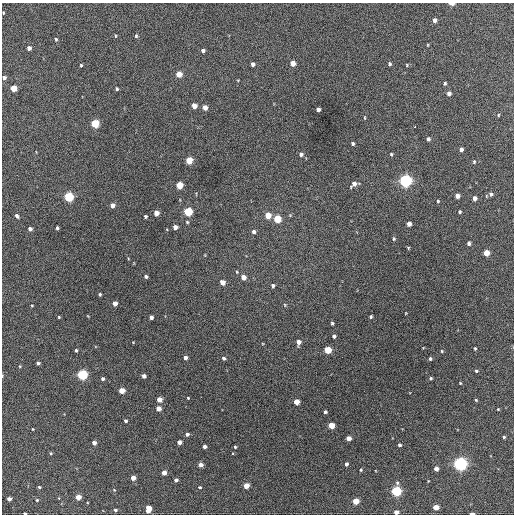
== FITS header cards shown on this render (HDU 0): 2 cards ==
NAXIS1  =                  512 / Axis length
NAXIS2  =                  512 / Axis length

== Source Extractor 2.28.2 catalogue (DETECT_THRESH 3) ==
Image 512 x 512 px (HDU 0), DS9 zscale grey, 1 PNG px = 1 image px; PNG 516 x 516 px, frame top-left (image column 1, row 512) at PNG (2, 3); no overlay
Background 443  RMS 20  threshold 61.1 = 3 sigma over >= 5 px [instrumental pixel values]
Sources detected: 137; all 137 listed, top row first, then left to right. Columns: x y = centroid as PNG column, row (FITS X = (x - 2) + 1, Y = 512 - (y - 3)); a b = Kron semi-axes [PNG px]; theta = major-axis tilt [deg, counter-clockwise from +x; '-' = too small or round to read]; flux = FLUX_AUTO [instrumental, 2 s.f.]
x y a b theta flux
452 4 5 2 - 5900
3 13 4 2 - 1000
435 20 4 4 - 5500
115 36 5 3 - 1200
136 36 5 4 - 1900
56 39 4 4 - 1600
428 45 4 2 - 970
29 48 4 4 - 6800
203 50 4 3 - 4100
293 63 5 4 - 15000
253 64 4 4 - 4700
390 64 4 3 - 2600
81 65 4 3 - 1500
407 65 4 2 - 1100
179 74 5 4 - 23000
4 78 4 4 - 4300
445 83 4 3 - 2000
13 88 4 4 - 29000
117 89 4 3 - 1900
449 93 4 4 - 6600
194 106 4 4 - 13000
205 108 5 4 - 10000
318 109 4 4 - 5200
498 115 5 4 - 1400
365 118 5 2 - 1100
95 124 5 5 - 69000
415 127 3 2 - 2600
428 139 4 4 - 3200
353 144 4 4 - 2400
461 149 4 4 - 5400
301 154 5 5 - 3800
391 154 4 3 - 1600
189 160 5 4 - 38000
474 162 5 4 - 1800
405 181 5 5 - 390000
354 184 7 5 37 8000
179 185 5 4 - 40000
491 194 5 5 - 3400
457 196 4 4 - 9200
68 197 5 5 - 120000
474 198 4 4 - 6900
438 201 4 3 - 1300
112 205 4 4 - 8600
188 212 5 5 - 90000
459 212 4 3 - 2300
156 213 4 4 - 11000
268 215 5 4 - 25000
290 215 4 4 - 1400
17 216 4 3 - 3900
145 216 3 3 - 2000
277 219 5 5 - 49000
187 222 4 4 - 1400
409 224 4 4 - 8400
175 227 4 4 - 8100
57 228 4 3 - 2400
30 229 4 4 - 4600
253 232 5 4 - 4500
394 239 5 4 - 1800
469 243 4 3 - 3600
408 248 4 3 - 1300
486 253 4 4 - 26000
146 276 4 3 - 2800
243 277 5 4 - 12000
222 282 4 4 - 13000
273 286 4 4 - 2800
100 294 3 3 - 1700
115 303 4 4 - 11000
32 305 3 2 - 1100
285 305 5 4 - 1300
406 313 3 2 - 780
371 316 3 3 - 1800
59 317 3 3 - 1200
151 317 4 4 - 4400
332 323 4 3 - 2000
334 336 4 3 - 2900
133 342 4 3 - 890
298 342 5 4 - 8100
475 348 3 2 - 1500
76 350 4 3 - 1900
327 350 5 4 - 45000
442 351 4 4 - 1300
185 358 4 3 - 4800
224 358 4 3 - 3000
430 359 4 3 - 2200
38 363 4 3 - 3000
20 366 4 3 - 1200
476 371 3 3 - 1900
82 375 5 5 - 160000
2 376 5 3 - 1000
144 376 4 4 - 6100
431 378 3 3 - 2000
103 379 3 3 - 2600
460 383 3 3 - 1100
122 391 4 4 - 21000
188 398 3 3 - 1100
159 400 4 4 - 13000
476 400 5 3 - 1300
296 402 4 4 - 19000
158 409 4 4 - 12000
498 409 3 3 - 1000
325 412 3 3 - 2500
125 421 4 3 - 2400
331 425 4 4 - 27000
33 429 3 3 - 1100
187 434 4 4 - 3700
504 437 3 3 - 1700
348 438 4 4 - 12000
179 442 4 4 - 7300
94 443 4 4 - 6700
399 445 3 3 - 3200
205 446 4 4 - 4800
235 447 3 3 - 1500
51 453 4 3 - 1600
346 464 4 3 - 4000
460 464 5 5 - 470000
201 465 4 4 - 7100
436 469 4 4 - 8400
361 470 4 3 - 1400
164 473 4 4 - 11000
133 478 4 4 - 11000
176 480 4 3 - 3500
397 483 5 4 - 2200
246 486 4 4 - 20000
39 487 3 3 - 1700
200 487 4 4 - 1700
114 490 3 3 - 950
396 491 5 4 - 160000
78 497 4 4 - 15000
9 499 4 4 - 7200
37 500 3 3 - 1500
355 501 4 4 - 29000
436 507 4 4 - 17000
148 509 7 4 88 15000
115 510 4 3 - 2300
396 512 4 4 - 9700
25 513 3 2 - 1900
472 513 4 2 - 5400
At the frame edge (FLAGS 8, measured only in part): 6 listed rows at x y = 452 4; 4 78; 2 376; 396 512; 25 513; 472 513